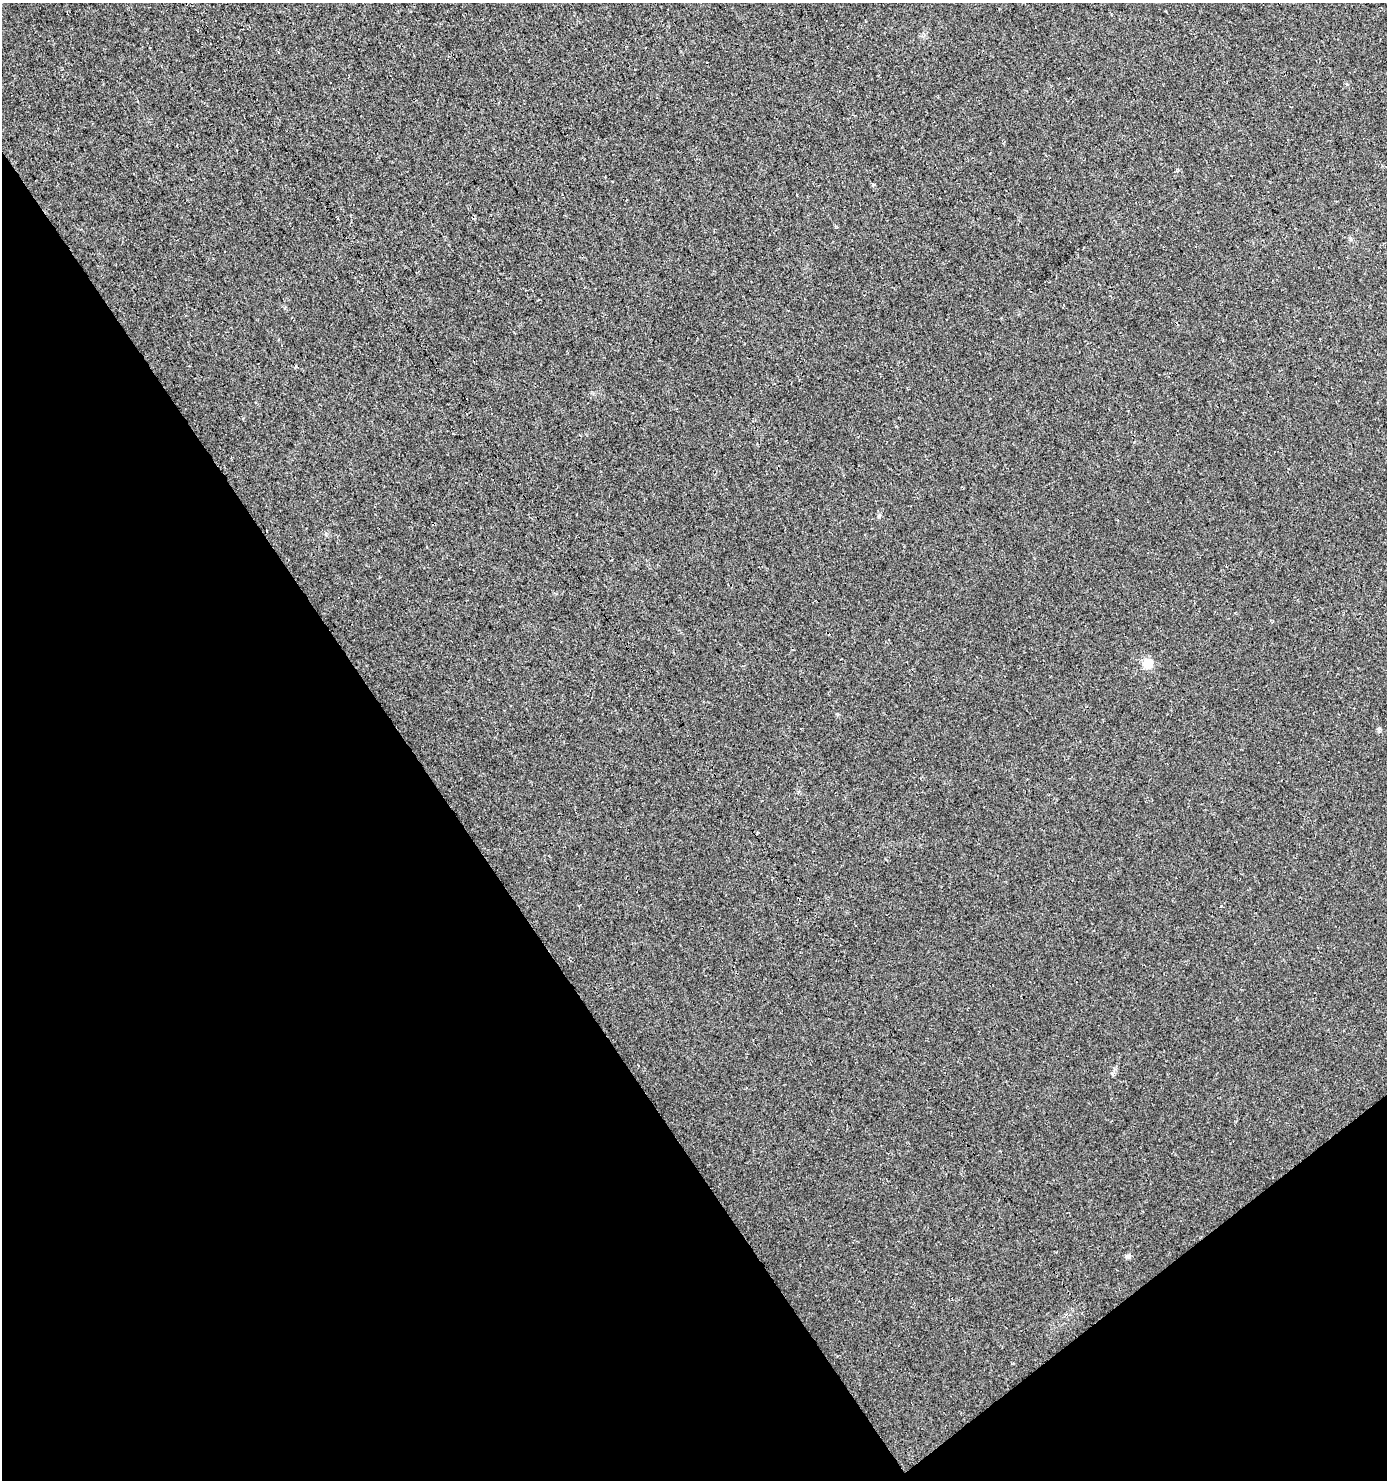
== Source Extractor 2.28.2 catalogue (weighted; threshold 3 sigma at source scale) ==
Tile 14 of 4 x 4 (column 2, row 4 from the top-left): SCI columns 1614-2998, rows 47-1524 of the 5935 x 6014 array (HDU 1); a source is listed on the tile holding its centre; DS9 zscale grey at full resolution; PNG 1389 x 1482 px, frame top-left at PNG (2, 3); no overlay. Shown black and unused: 34% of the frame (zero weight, under 3 of 4 exposures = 5% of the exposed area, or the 3 px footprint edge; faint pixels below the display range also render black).
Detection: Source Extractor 2.28.2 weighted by HDU 2 'WHT'; one run over the whole footprint, this tile lists its part. Background 0.0241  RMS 0.007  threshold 0.0313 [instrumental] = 3 sigma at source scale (4.5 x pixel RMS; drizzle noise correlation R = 1.50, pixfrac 1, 0.0396/0.0396 arcsec/px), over >= 5 px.
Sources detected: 3; all 3 listed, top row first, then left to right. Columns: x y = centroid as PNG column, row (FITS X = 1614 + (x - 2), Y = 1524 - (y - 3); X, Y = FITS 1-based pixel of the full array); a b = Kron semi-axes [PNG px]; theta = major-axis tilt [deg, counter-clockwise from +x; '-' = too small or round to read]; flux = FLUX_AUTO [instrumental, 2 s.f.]
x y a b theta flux
1148 663 6 6 - 25
1379 729 6 4 72 1.1
1128 1256 8 5 17 1.5